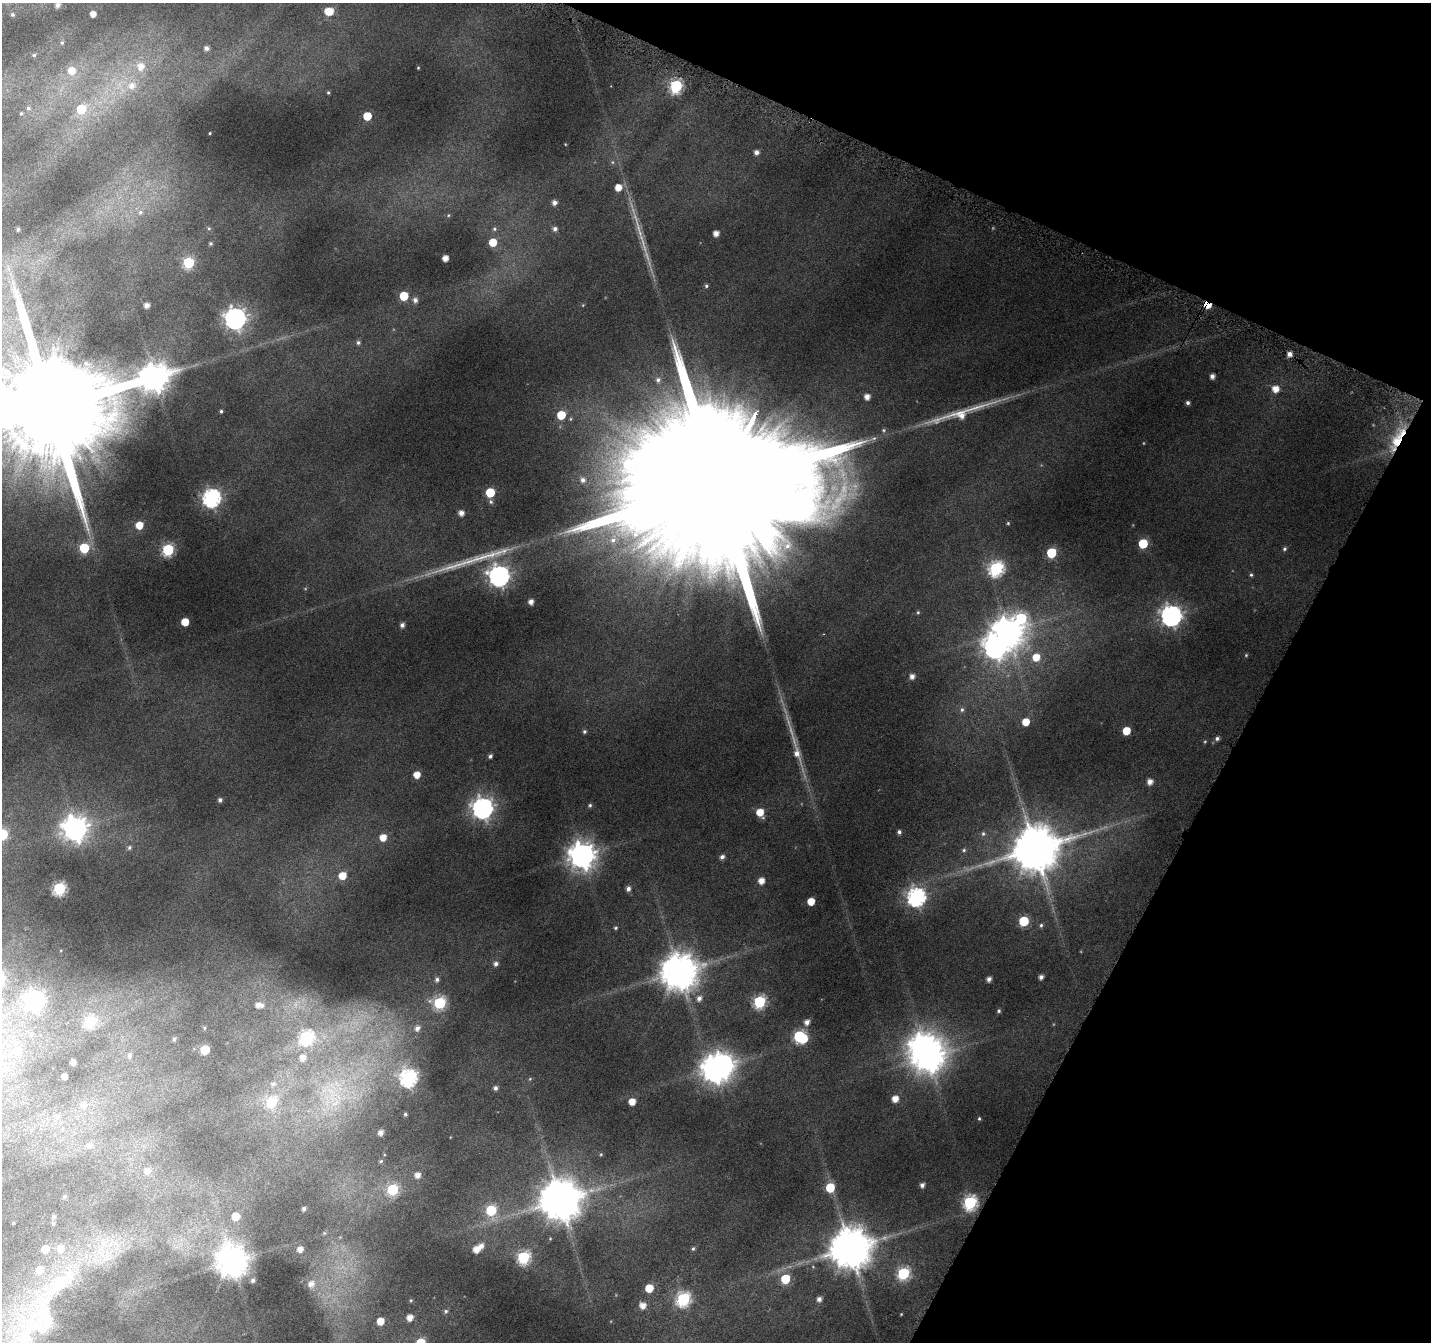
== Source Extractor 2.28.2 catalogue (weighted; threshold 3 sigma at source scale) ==
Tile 8 of 4 x 4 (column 4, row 2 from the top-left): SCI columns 4315-5743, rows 2987-4326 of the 5745 x 5877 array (HDU 1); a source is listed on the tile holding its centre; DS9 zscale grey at full resolution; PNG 1433 x 1344 px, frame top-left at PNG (2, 3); no overlay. Shown black and unused: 22% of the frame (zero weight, under 4 of 8 exposures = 2% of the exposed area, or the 3 px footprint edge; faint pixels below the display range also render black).
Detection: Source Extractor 2.28.2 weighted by HDU 2 'WHT'; one run over the whole footprint, this tile lists its part. Background 0.0917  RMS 0.0092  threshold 0.0376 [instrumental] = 3 sigma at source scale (4.09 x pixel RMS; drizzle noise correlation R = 1.36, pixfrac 0.8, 0.0396/0.0396 arcsec/px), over >= 5 px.
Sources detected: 194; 2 too faint to see at this stretch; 4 inside a brighter object's white glare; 1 long thin detection or spike segment (spike, bleed or trail) — not listed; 2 inside a brighter listed object's ellipse — not listed separately; the other 185 listed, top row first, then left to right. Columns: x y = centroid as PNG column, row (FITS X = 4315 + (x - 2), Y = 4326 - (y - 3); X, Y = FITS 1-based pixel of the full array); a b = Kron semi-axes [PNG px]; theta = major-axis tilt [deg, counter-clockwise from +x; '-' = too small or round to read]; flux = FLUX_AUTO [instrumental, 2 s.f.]
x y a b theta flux
57 5 6 5 - 3.1
329 11 7 6 - 15
12 14 5 5 - 1.5
93 14 5 4 - 5
62 43 5 5 - 1.2
206 48 5 5 - 2.8
34 55 5 5 - 1.2
141 66 9 8 - 7.5
418 68 4 3 - 0.57
72 70 9 9 - 9.6
132 86 11 9 39 7
676 86 6 6 - 94
328 92 4 4 - 0.91
28 108 5 5 - 1.3
81 109 7 7 - 23
21 113 4 4 - 0.89
367 116 5 5 - 17
210 133 3 2 - 0.53
756 152 5 5 - 3.2
618 187 6 5 - 8.5
554 203 5 5 - 3.2
140 212 7 5 46 1.9
209 228 5 3 - 0.76
18 229 4 3 - 1.4
494 229 5 5 - 1.2
555 229 6 5 - 2.3
716 233 4 4 - 5
493 242 6 5 - 14
210 243 4 4 - 1.1
445 258 5 4 - 6.2
188 263 6 6 - 61
706 286 5 4 - 1.2
404 296 5 5 - 22
415 300 6 6 - 2.8
147 305 4 4 - 4
1207 305 6 4 -32 17
235 318 8 8 - 460
358 342 5 5 - 1.7
1289 354 5 5 - 4
1212 376 4 4 - 3.4
155 378 13 9 17 1100
658 380 6 5 - 1.6
1275 389 6 6 - 7.9
867 397 5 5 - 5.2
1188 403 4 4 - 1.8
51 408 37 23 61 35000
221 411 4 4 - 1.1
561 415 6 5 - 22
960 415 70 13 11 27
1397 441 23 14 72 25
583 480 6 5 - 2.4
719 481 101 33 60 120000
490 492 6 5 - 31
211 498 7 7 - 260
461 513 5 5 - 4.4
1008 523 4 4 - 0.78
139 525 6 6 - 11
613 540 10 7 18 5.5
1143 543 6 5 - 30
788 546 9 8 - 4.8
84 548 6 6 - 38
1284 549 5 4 - 1.4
168 550 6 6 - 76
1051 553 6 6 - 35
996 569 7 6 - 130
1251 575 5 4 - 1
499 576 8 8 - 420
531 602 5 4 - 4
918 612 5 4 - 0.93
1171 616 8 8 - 400
185 622 5 5 - 13
402 625 5 5 - 2.5
1007 631 10 9 - 1100
1246 655 4 4 - 0.73
1036 657 7 6 - 9.3
912 676 5 5 - 3.7
962 710 6 5 - 1.6
1026 722 5 5 - 11
584 731 5 5 - 1.4
1126 731 5 5 - 15
1217 738 5 5 - 2
797 753 12 8 -82 6.5
490 756 4 4 - 1.8
417 775 5 5 - 8.9
1150 782 5 5 - 4.9
220 800 5 4 - 2
590 805 5 4 - 1.2
483 808 8 8 - 420
760 812 6 6 - 12
75 829 8 8 - 700
899 832 5 4 - 1.7
2 834 6 6 - 44
983 834 6 5 - 1.5
383 837 6 6 - 9.2
129 847 6 4 69 1.4
1035 849 13 12 - 3500
964 850 5 5 - 1.2
582 855 9 8 - 840
722 857 6 5 - 2.5
342 876 6 6 - 13
761 881 5 5 - 6.5
59 888 6 6 - 100
628 888 6 5 - 2.8
916 897 7 7 - 250
811 901 5 5 - 11
1024 921 6 6 - 35
1041 925 5 4 - 1.2
616 928 5 4 - 1.1
496 964 5 5 - 2.4
679 971 10 10 - 2000
1041 977 4 4 - 2.7
437 979 6 5 - 2
989 979 5 4 - 2.9
699 998 7 6 - 3.2
34 1000 8 8 - 340
759 1002 6 6 - 85
440 1003 6 6 - 82
258 1005 6 5 - 3.5
999 1011 5 4 - 1.2
90 1022 6 6 - 58
807 1022 6 5 - 3.6
417 1028 8 7 - 4.1
31 1034 6 5 - 1.7
306 1037 7 6 - 100
800 1037 9 6 -33 83
174 1039 5 4 - 1.6
205 1050 6 5 - 27
18 1051 8 8 - 9.9
129 1055 7 6 - 2.6
929 1057 10 8 37 1000
302 1058 7 6 - 4.8
73 1062 4 4 - 4.3
714 1069 9 8 - 640
64 1076 4 4 - 4.9
408 1078 7 7 - 200
273 1084 7 5 27 2.1
495 1088 4 4 - 1.9
895 1099 5 5 - 7.6
271 1102 6 6 - 47
632 1102 5 5 - 9.4
83 1105 9 7 77 4.2
405 1114 4 4 - 1.2
57 1117 7 7 - 2.6
979 1118 4 4 - 0.93
381 1132 4 4 - 3.8
90 1145 8 7 - 3.4
381 1161 5 4 - 1
147 1171 7 6 - 4.2
418 1175 6 6 - 5.4
922 1185 5 4 - 2.8
830 1188 6 6 - 23
393 1189 6 6 - 58
64 1196 5 5 - 1.3
560 1200 12 11 - 2700
970 1202 7 6 - 120
304 1209 4 3 - 1.8
491 1210 6 6 - 48
235 1216 5 5 - 12
53 1217 5 5 - 1.5
13 1223 2 2 - 0.65
53 1223 5 4 - 1.2
481 1246 6 6 - 3.6
60 1248 8 7 - 7.4
850 1248 11 11 - 2800
45 1249 6 6 - 12
300 1249 5 5 - 4.9
476 1249 6 5 - 7.1
693 1249 5 4 - 1.2
523 1257 6 6 - 97
232 1261 9 9 - 1300
40 1270 9 8 - 7.8
903 1273 6 6 - 82
785 1279 6 5 - 29
253 1280 4 4 - 1.8
311 1284 8 7 - 4.5
59 1285 30 16 54 33
649 1288 5 5 - 17
683 1299 7 6 - 120
819 1299 6 5 - 3.1
643 1306 6 6 - 6.6
446 1311 5 4 - 1.1
410 1318 6 5 - 6.5
45 1320 42 21 -77 40
380 1321 6 5 - 11
26 1340 51 12 76 47
Overlapping masked pixels (flux is a lower limit): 2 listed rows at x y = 1207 305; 1397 441
Isophote crosses this tile's border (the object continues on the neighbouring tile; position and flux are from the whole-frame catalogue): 3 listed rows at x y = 51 408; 2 834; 26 1340